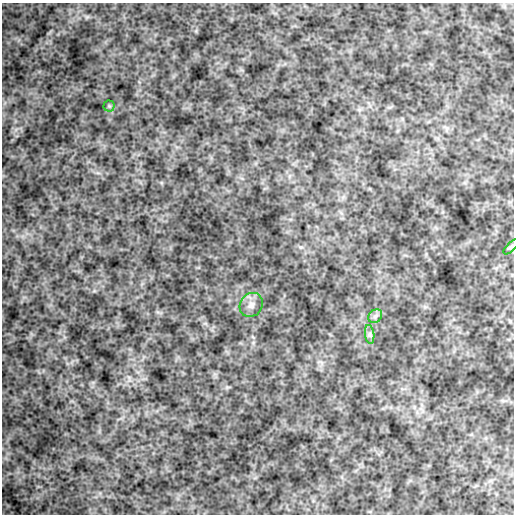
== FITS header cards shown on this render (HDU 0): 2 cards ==
NAXIS1  =                  512 /
NAXIS2  =                  512 /

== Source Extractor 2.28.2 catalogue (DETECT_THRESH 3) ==
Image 512 x 512 px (HDU 0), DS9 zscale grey, 1 PNG px = 1 image px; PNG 516 x 516 px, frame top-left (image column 1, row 512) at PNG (2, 3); each listed source drawn as its Kron ellipse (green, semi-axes under 4 px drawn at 4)
Background 1740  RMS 330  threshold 992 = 3 sigma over >= 5 px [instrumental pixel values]
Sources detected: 5; all 5 listed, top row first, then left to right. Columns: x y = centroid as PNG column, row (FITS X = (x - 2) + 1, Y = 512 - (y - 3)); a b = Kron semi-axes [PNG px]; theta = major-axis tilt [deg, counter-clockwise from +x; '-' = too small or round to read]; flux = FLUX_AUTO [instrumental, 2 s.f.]
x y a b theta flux
109 106 5 5 - 33000
511 247 9 4 45 41000
251 305 13 11 54 160000
375 316 7 6 - 64000
370 334 9 4 -82 62000